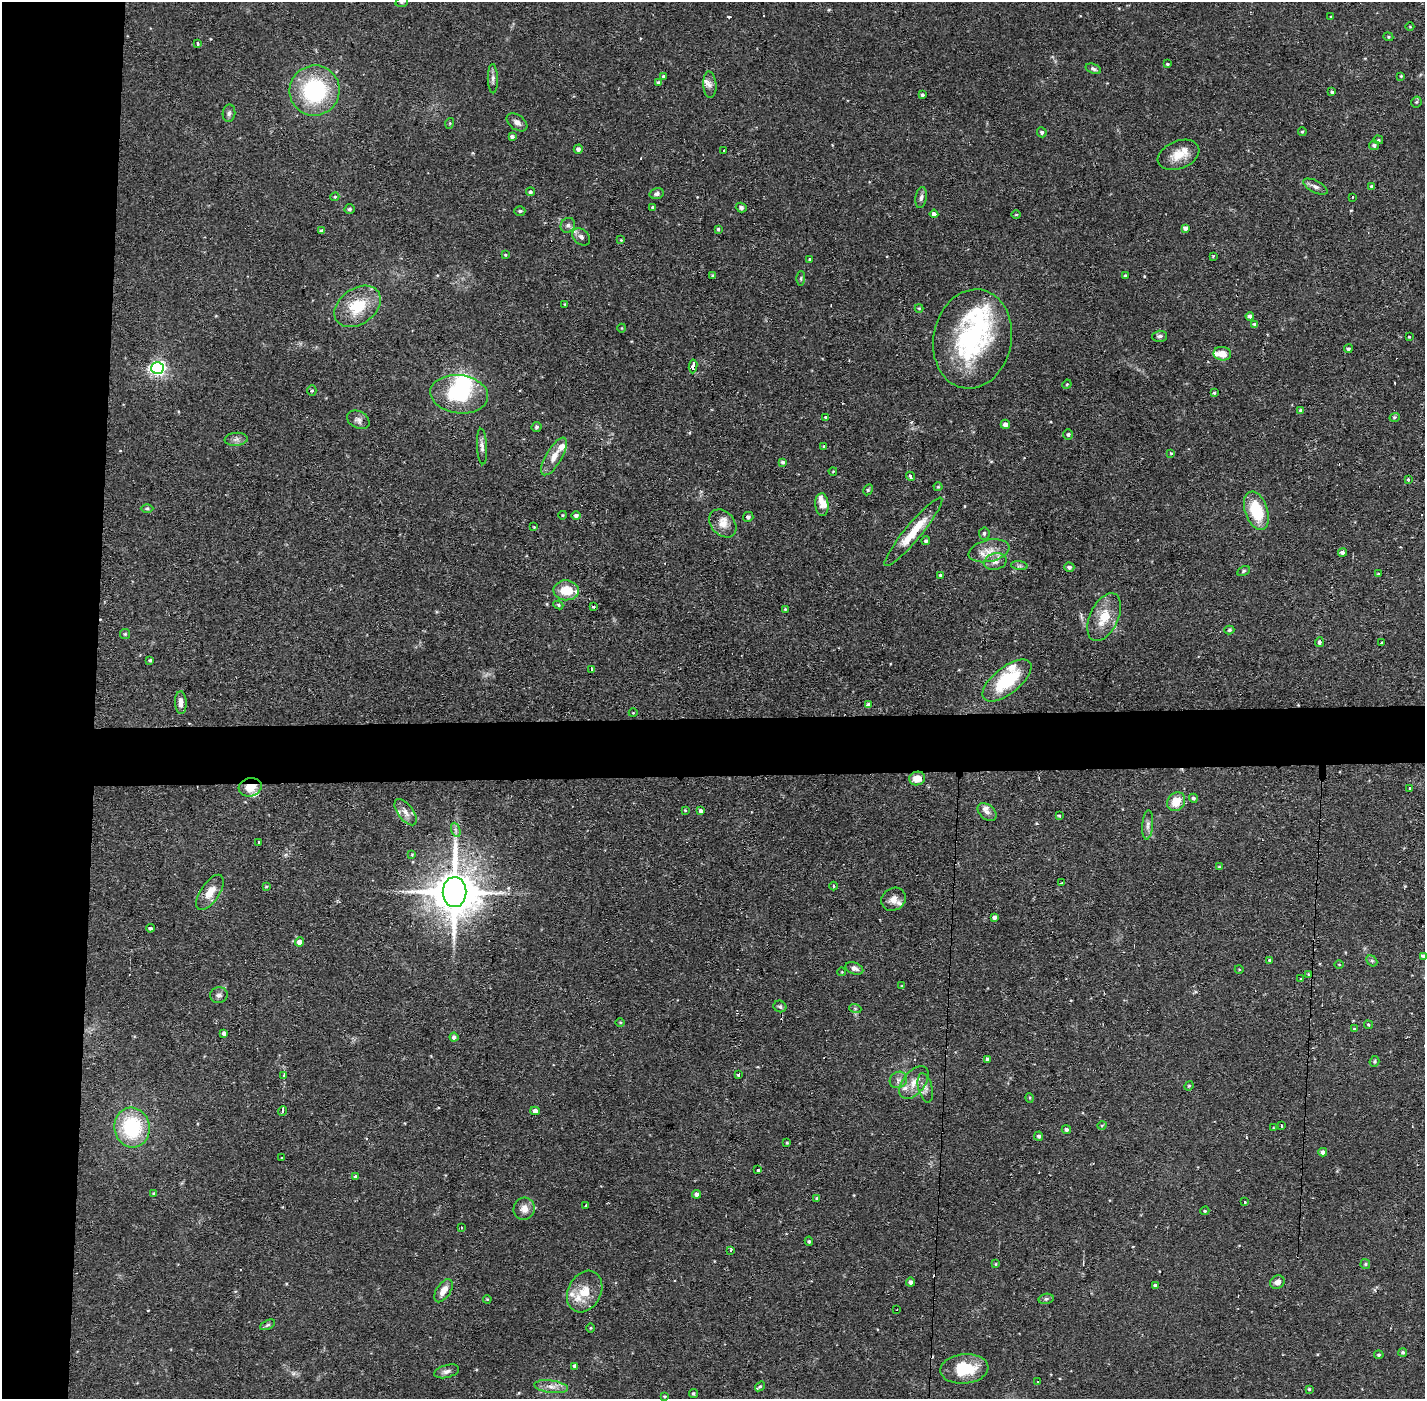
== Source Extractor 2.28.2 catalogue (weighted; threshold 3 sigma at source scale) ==
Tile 4 of 3 x 3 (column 1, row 2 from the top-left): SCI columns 1-1423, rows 1451-2847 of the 4269 x 4299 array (HDU 1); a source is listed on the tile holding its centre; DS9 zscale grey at full resolution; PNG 1427 x 1401 px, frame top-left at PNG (2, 2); each listed source drawn as its Kron ellipse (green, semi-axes under 4 px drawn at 4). Shown black and unused: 11% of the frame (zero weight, under 2 of 3 exposures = <1% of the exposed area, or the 3 px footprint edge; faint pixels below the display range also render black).
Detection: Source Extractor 2.28.2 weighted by HDU 2 'WHT'; one run over the whole footprint, this tile lists its part. Background 0.0754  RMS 0.0063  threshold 0.0282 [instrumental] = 3 sigma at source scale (4.5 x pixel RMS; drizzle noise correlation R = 1.50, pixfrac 1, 0.05/0.05 arcsec/px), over >= 5 px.
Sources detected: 239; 3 inside a brighter object's white glare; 5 cosmic-ray / hot-pixel residue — neither listed nor drawn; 13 inside a brighter listed object's ellipse — not listed separately; the other 218 listed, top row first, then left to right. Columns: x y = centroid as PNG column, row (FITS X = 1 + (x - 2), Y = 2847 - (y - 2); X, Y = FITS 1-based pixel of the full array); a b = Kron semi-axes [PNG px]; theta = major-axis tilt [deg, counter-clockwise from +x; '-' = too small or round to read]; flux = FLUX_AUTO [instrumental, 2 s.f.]
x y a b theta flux
402 2 6 5 - 1.1
1331 17 3 3 - 0.59
1410 27 4 3 - 0.48
1388 37 5 4 - 0.85
198 43 3 3 - 1.7
1167 64 4 3 - 0.75
1093 69 8 5 -20 1.6
664 76 4 4 - 1.3
1401 76 3 3 - 0.6
493 79 14 5 -89 2.2
659 83 4 4 - 2.2
710 85 13 6 -86 3.2
315 91 25 25 - 63
1332 92 4 3 - 1.1
922 95 4 3 - 1.2
1416 102 5 5 - 0.93
229 113 8 6 82 1.9
517 122 11 7 -35 2.9
450 123 5 3 - 0.6
1302 131 4 3 - 0.77
1042 132 5 4 - 1.4
512 137 4 3 - 1.6
1378 140 5 4 - 0.87
1374 145 5 5 - 1.8
578 149 4 4 - 2
724 151 3 2 - 0.67
1179 155 22 14 22 11
1372 186 4 4 - 1.1
1315 187 13 6 -27 2.8
530 192 4 4 - 1.2
657 194 7 5 14 1.8
335 197 4 3 - 0.74
921 197 11 5 80 2.1
1352 197 3 2 - 0.77
652 207 4 3 - 0.78
741 208 5 4 - 1.5
350 209 5 5 - 1.3
520 211 5 4 - 1
934 214 4 4 - 2.6
1016 215 5 3 - 0.55
568 225 8 7 - 2.1
1185 228 4 4 - 2.1
718 229 4 3 - 1.1
322 231 4 4 - 1.9
581 237 10 7 -42 2.4
621 240 4 4 - 0.56
505 255 4 3 - 0.66
1213 256 4 4 - 0.55
809 259 3 3 - 0.57
713 276 3 3 - 0.97
1125 276 3 3 - 0.9
801 278 7 4 88 0.93
565 304 3 3 - 0.53
358 306 25 18 35 22
919 308 4 4 - 0.61
1250 316 4 4 - 2
1255 324 4 4 - 1.2
622 328 4 3 - 0.46
1160 336 7 5 2 1.6
1409 337 3 2 - 0.54
972 339 50 39 79 92
1348 349 4 4 - 1.2
1222 354 9 6 -7 7.4
693 366 7 3 83 300
158 368 6 6 - 200
1067 384 5 4 - 0.62
312 391 5 4 - 1
1214 393 4 4 - 0.86
459 394 29 19 -7 41
1301 410 4 4 - 1.1
826 417 3 3 - 1.7
1395 417 5 3 - 0.8
358 420 12 8 -29 2.7
1005 424 5 4 - 3.2
536 427 5 5 - 1.3
1068 434 5 5 - 1.1
236 439 11 6 6 2.5
482 446 18 5 -87 3
824 446 3 3 - 0.89
1171 453 4 4 - 0.58
554 456 21 8 60 7.3
783 462 4 3 - 1.5
833 471 4 2 - 0.42
910 476 5 3 - 2.9
1408 479 3 3 - 1.4
938 487 4 4 - 0.75
868 490 6 4 62 0.99
822 505 11 6 -87 11
147 508 6 4 0 0.95
1256 511 20 11 -71 26
563 515 4 3 - 0.53
576 515 4 4 - 1.6
748 517 5 5 - 1.7
723 523 16 11 -48 6.6
534 527 3 3 - 0.51
913 532 44 8 50 18
984 533 6 5 - 1.5
926 541 4 4 - 1.3
989 551 21 11 12 8.8
1342 553 4 4 - 1.8
995 562 11 8 13 3.6
1019 566 8 4 -7 1.3
1069 567 5 4 - 1.8
1243 571 6 4 29 1
1378 574 3 3 - 0.82
940 575 4 4 - 0.96
566 590 13 10 -3 14
558 605 5 4 - 0.94
594 607 3 3 - 1.3
785 609 4 3 - 0.61
1104 617 25 14 65 15
1229 630 5 4 - 1
125 634 5 5 - 0.81
1319 642 5 4 - 1.5
1382 642 3 3 - 1.3
150 660 4 4 - 0.9
592 669 4 3 - 6.5
1007 680 29 13 38 38
181 703 11 6 -87 3.5
868 705 4 4 - 2.2
633 713 4 3 - 0.46
917 779 8 6 18 7.7
250 787 11 9 16 10
1409 788 3 2 - 0.82
1193 798 4 4 - 1.4
1176 802 10 8 53 10
685 810 3 3 - 0.52
700 811 4 3 - 1.8
405 812 15 7 -54 4.9
987 812 11 7 -40 2.9
1059 816 3 2 - 0.7
1148 825 15 5 86 2.5
456 830 7 4 -70 1.6
259 842 3 3 - 1.1
412 855 4 4 - 0.57
1219 867 4 4 - 0.72
1062 883 3 2 - 0.51
266 886 4 3 - 0.62
833 886 4 3 - 0.67
210 892 20 9 56 8.6
455 892 15 12 -89 2900
893 899 13 11 34 4.8
995 917 4 3 - 2.1
150 928 4 4 - 1.4
299 942 4 4 - 4.3
1423 956 4 3 - 1.4
1270 960 3 3 - 0.91
1372 961 6 4 -44 1
1339 964 5 3 - 0.54
854 968 9 5 -21 3.1
1239 969 4 3 - 0.49
842 972 4 3 - 0.43
1308 974 3 3 - 0.6
1300 979 3 2 - 0.58
902 986 4 3 - 0.66
219 995 9 8 - 2.3
780 1006 6 5 - 1.4
855 1008 6 4 -19 0.92
620 1022 5 3 - 0.57
1368 1025 4 3 - 0.77
1354 1029 4 3 - 0.73
224 1033 4 4 - 2.1
454 1037 4 4 - 1.7
988 1059 4 3 - 1.8
1374 1061 5 4 - 0.91
284 1075 4 2 - 0.65
738 1075 4 3 - 1.5
898 1080 9 8 - 2.9
914 1083 19 11 51 8.2
1189 1086 5 4 - 0.66
925 1088 15 7 -76 3.4
1030 1098 5 3 - 0.63
282 1111 5 3 - 0.88
535 1111 5 4 - 2.9
1102 1125 5 3 - 0.6
1281 1125 3 2 - 0.93
132 1127 20 18 -83 45
1273 1128 3 2 - 0.41
1066 1130 4 4 - 1.6
1039 1136 4 4 - 1.6
787 1143 3 3 - 0.69
1323 1152 4 4 - 2.4
281 1158 3 2 - 0.76
757 1170 3 3 - 11
355 1176 4 4 - 0.93
154 1193 4 3 - 0.7
697 1194 4 4 - 2.4
817 1199 3 3 - 1.4
1244 1202 3 3 - 1.1
586 1205 3 2 - 0.68
524 1209 11 10 - 5.3
1205 1211 4 3 - 0.81
461 1228 3 2 - 1.1
809 1241 5 4 - 1.1
730 1250 3 2 - 1.1
996 1264 3 3 - 0.61
1365 1264 5 5 - 0.82
911 1282 4 4 - 2.3
1277 1282 7 6 - 3.9
1155 1285 3 3 - 1.3
443 1291 13 7 57 6.3
585 1291 22 16 62 13
487 1299 4 3 - 0.55
1046 1299 7 5 10 1.3
897 1310 3 2 - 0.85
268 1325 8 4 26 1.2
590 1328 5 3 - 0.61
1403 1352 4 4 - 1.1
1379 1355 4 4 - 1
575 1366 4 4 - 2
964 1369 24 14 5 23
447 1371 13 6 15 2.6
1038 1382 3 3 - 1.9
760 1386 5 4 - 0.83
551 1387 17 6 -7 4.8
1309 1389 3 3 - 0.73
693 1393 4 4 - 0.92
664 1396 4 3 - 0.6
Overlapping masked pixels (flux is a lower limit): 2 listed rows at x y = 250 787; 455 892
Isophote crosses this tile's border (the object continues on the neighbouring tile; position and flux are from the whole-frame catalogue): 2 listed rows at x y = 402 2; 1423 956